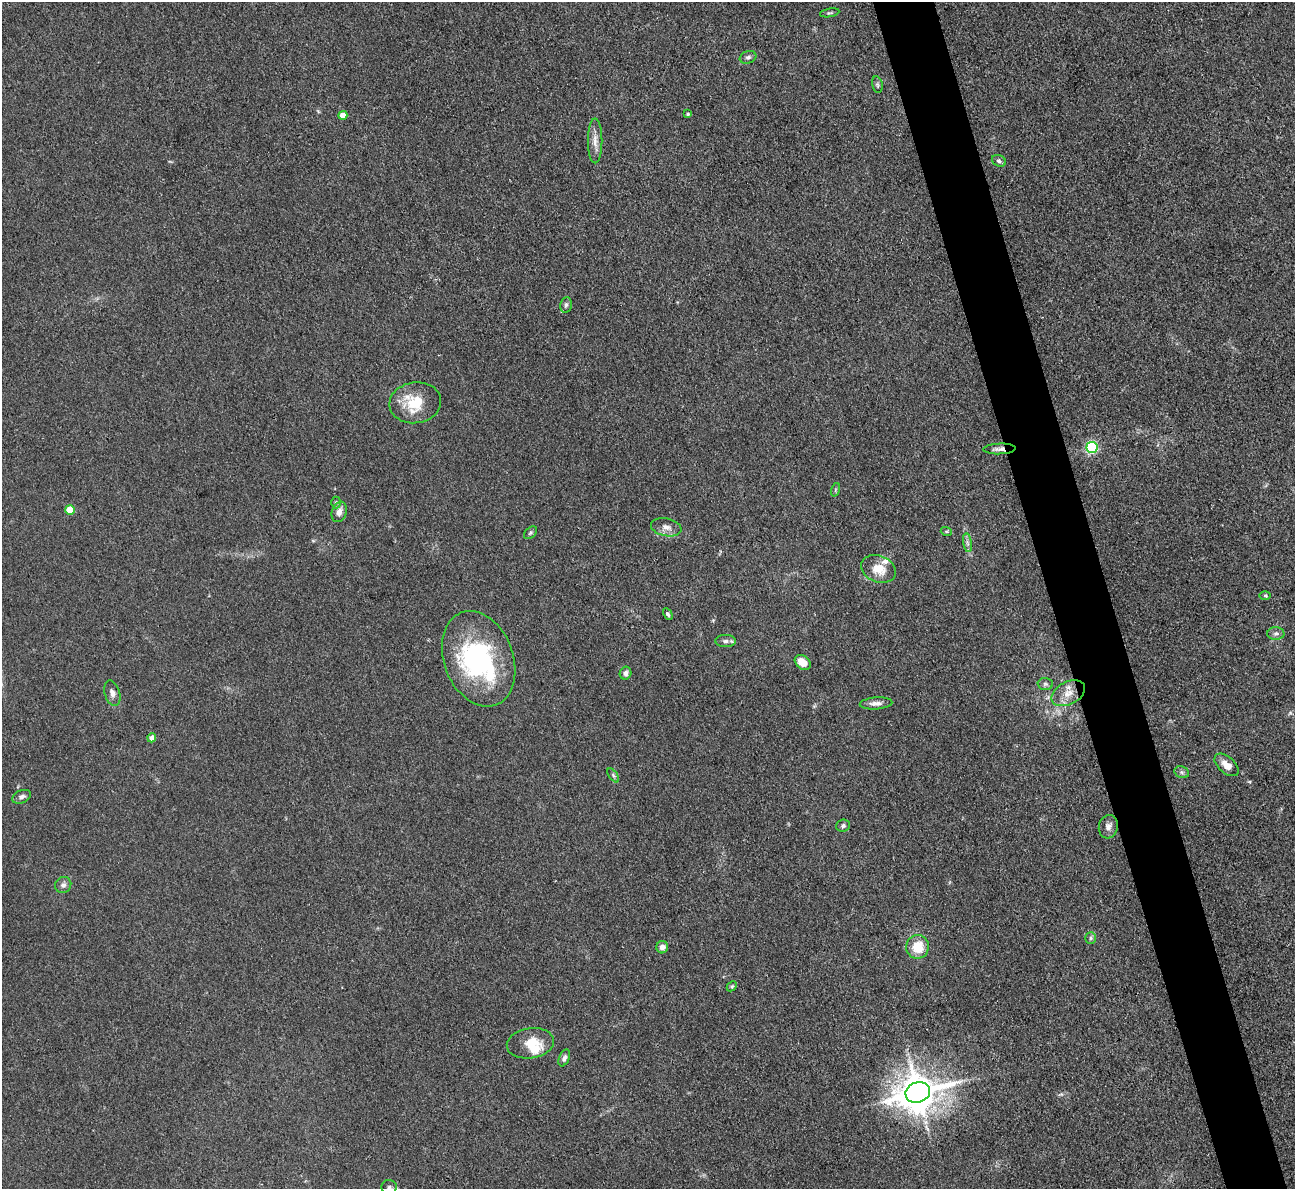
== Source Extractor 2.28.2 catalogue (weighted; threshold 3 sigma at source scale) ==
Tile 6 of 4 x 4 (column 2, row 2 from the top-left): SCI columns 1295-2587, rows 2641-3827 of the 5174 x 5158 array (HDU 1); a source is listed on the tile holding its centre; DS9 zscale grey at full resolution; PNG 1297 x 1191 px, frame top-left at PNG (2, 2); each listed source drawn as its Kron ellipse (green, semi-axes under 4 px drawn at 4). Shown black and unused: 5% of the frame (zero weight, under 3 of 4 exposures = <1% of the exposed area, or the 3 px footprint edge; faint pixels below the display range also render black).
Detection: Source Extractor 2.28.2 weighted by HDU 2 'WHT'; one run over the whole footprint, this tile lists its part. Background 0.0504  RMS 0.0051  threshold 0.0229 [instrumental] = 3 sigma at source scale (4.5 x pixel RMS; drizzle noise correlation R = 1.50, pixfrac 1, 0.05/0.05 arcsec/px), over >= 5 px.
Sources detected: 52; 1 inside a brighter object's white glare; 1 cosmic-ray / hot-pixel residue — neither listed nor drawn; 3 inside a brighter listed object's ellipse — not listed separately; the other 47 listed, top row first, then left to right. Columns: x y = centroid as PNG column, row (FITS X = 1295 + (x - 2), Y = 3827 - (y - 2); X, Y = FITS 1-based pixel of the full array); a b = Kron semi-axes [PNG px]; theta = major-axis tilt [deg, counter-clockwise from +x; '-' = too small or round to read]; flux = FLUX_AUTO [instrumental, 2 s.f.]
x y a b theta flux
830 13 10 3 10 0.77
748 57 8 6 19 1.4
877 85 8 5 -79 1
688 114 3 3 - 0.7
343 115 4 4 - 6
595 141 22 7 -90 4.2
999 161 7 5 -28 1.3
566 305 8 5 79 1.3
415 403 26 20 8 16
1092 448 6 5 - 65
999 449 16 5 2 2.7
835 490 7 4 71 0.74
336 502 6 5 - 0.86
70 510 5 5 - 15
339 512 10 7 71 3.2
666 527 15 8 -12 3.6
946 531 5 3 - 0.62
531 533 7 5 41 0.93
967 543 9 4 -81 1.4
879 569 18 13 -22 8.7
1265 595 6 4 -1 0.59
668 614 6 4 -62 1.1
1276 634 8 6 2 1.5
726 641 10 6 1 1.8
479 659 49 34 -69 77
803 662 9 6 -40 6.7
625 673 6 6 - 2.1
1045 684 8 6 -2 1.4
112 693 13 7 -73 2.7
1068 693 18 11 28 7
876 703 16 6 3 2.9
152 738 4 4 - 3.7
1226 765 14 8 -41 4.6
1182 772 7 5 -21 1.2
613 775 8 4 -55 0.95
22 797 10 6 23 1.9
843 826 7 6 - 1.2
1108 827 12 9 76 2.8
63 885 8 7 - 2
1091 938 6 5 - 0.98
662 947 6 6 - 2.4
918 947 12 11 - 11
732 986 6 4 43 0.76
530 1043 24 15 8 11
564 1058 9 5 67 1.6
918 1092 12 10 19 1400
389 1187 7 7 - 1.3
Overlapping masked pixels (flux is a lower limit): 1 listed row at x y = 999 449
Isophote crosses this tile's border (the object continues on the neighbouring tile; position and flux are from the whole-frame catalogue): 1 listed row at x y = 389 1187